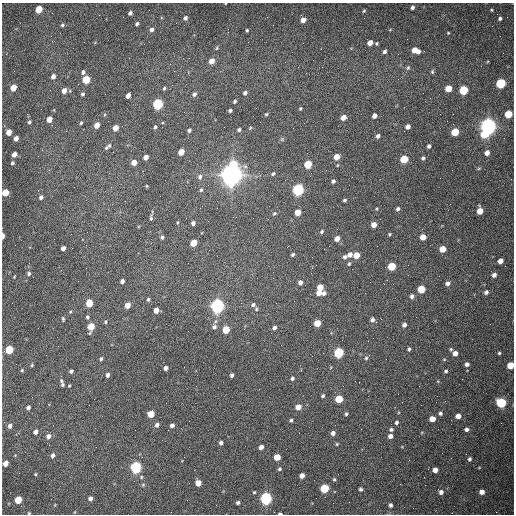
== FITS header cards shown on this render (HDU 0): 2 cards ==
NAXIS1  =                  512 /fastest changing axis
NAXIS2  =                  512 /next to fastest changing axis

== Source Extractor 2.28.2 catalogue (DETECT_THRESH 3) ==
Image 512 x 512 px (HDU 0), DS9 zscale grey, 1 PNG px = 1 image px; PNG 516 x 516 px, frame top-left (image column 1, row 512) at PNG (2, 3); no overlay
Background 1500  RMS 22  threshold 67.3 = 3 sigma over >= 5 px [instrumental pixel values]
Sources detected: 216; all 216 listed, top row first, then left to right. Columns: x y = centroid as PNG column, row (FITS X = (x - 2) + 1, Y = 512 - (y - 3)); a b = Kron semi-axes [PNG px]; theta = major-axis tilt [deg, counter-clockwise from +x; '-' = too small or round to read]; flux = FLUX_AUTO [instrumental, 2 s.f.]
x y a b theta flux
412 7 4 3 - 3.8e+03
39 9 5 4 - 4.9e+04
491 10 5 4 - 1.7e+03
364 11 5 4 - 1.7e+03
130 13 4 4 - 4.4e+03
185 18 5 4 - 4.5e+03
500 18 5 5 - 3.5e+03
303 20 5 4 - 1.0e+04
137 24 5 4 - 3.1e+03
62 25 5 4 - 2.7e+03
152 30 5 5 - 4.9e+03
247 31 3 3 - 2.4e+03
448 33 3 3 - 1.3e+03
51 36 2 2 - 1.3e+03
370 43 5 4 - 1.1e+04
376 43 4 4 - 2.1e+03
217 48 6 4 82 2.0e+03
321 49 2 2 - 8.2e+02
415 50 7 5 -16 1.9e+04
384 51 4 4 - 4.0e+03
212 61 5 5 - 1.3e+04
408 68 6 5 - 2.7e+03
83 72 5 4 - 4.5e+03
432 72 6 5 - 2.5e+03
53 76 4 4 - 8.1e+03
86 79 5 4 - 6.4e+04
501 83 5 5 - 1.4e+05
13 88 5 4 - 3.0e+04
164 88 4 3 - 2.2e+03
448 89 5 5 - 3.3e+04
463 90 5 5 - 9.6e+04
64 91 5 4 - 1.0e+04
245 93 5 4 - 4.1e+03
83 94 5 4 - 2.7e+03
105 94 2 2 - 7.6e+02
194 94 5 4 - 4.7e+03
128 95 5 4 - 9.6e+03
235 101 4 3 - 2.5e+03
158 104 5 5 - 2.6e+05
300 108 4 4 - 1.8e+03
230 110 4 3 - 2.7e+03
266 114 5 4 - 1.9e+03
508 114 5 5 - 5.0e+04
374 116 4 4 - 7.8e+03
343 117 5 4 - 1.5e+04
49 119 5 4 - 1.7e+04
29 122 4 3 - 2.8e+03
81 123 4 3 - 1.9e+03
97 125 5 4 - 1.6e+04
408 126 4 4 - 7.2e+03
488 126 6 6 - 1.1e+06
155 127 4 3 - 2.4e+03
115 128 5 4 - 2.0e+04
250 128 5 3 - 1.5e+03
293 128 2 2 - 7.2e+02
189 130 4 3 - 3.6e+03
239 130 4 4 - 3.4e+03
9 132 5 4 - 2.0e+04
455 132 5 5 - 5.5e+04
484 134 6 5 - 4.6e+04
378 136 4 4 - 4.6e+03
16 138 4 4 - 9.5e+03
282 139 6 5 - 2.2e+03
109 145 5 4 - 2.0e+03
429 146 4 4 - 3.8e+03
106 148 6 5 - 2.6e+03
181 152 5 4 - 2.6e+04
487 153 5 5 - 8.3e+03
14 154 5 4 - 1.2e+04
146 157 4 4 - 9.9e+03
337 157 5 4 - 2.3e+04
423 158 4 4 - 3.1e+03
404 159 5 5 - 6.1e+04
134 162 4 4 - 1.5e+04
12 163 4 3 - 3.2e+03
308 164 5 4 - 6.9e+04
233 165 6 5 - 5.5e+04
338 165 4 3 - 1.2e+03
479 168 6 3 19 1.7e+03
273 174 5 4 - 2.6e+03
232 175 8 7 - 2.2e+06
200 177 7 6 - 4.3e+03
333 181 4 3 - 3.7e+03
147 186 4 3 - 1.5e+03
201 190 6 5 - 2.6e+03
298 190 5 5 - 3.5e+05
5 192 5 4 - 4.3e+04
41 197 5 4 - 4.2e+03
345 200 3 3 - 2.6e+03
398 209 5 4 - 3.7e+03
480 211 5 5 - 2.1e+04
298 212 5 4 - 2.3e+04
274 213 6 4 46 2.3e+03
151 217 10 4 85 3.1e+03
178 222 4 3 - 1.4e+03
193 223 4 4 - 4.6e+03
374 225 4 4 - 1.4e+04
322 231 5 4 - 2.6e+03
390 234 4 3 - 1.8e+03
3 236 5 2 - 1.3e+04
162 237 4 4 - 3.3e+03
423 237 5 4 - 1.8e+04
337 239 5 4 - 1.3e+04
194 243 5 4 - 3.5e+04
63 248 4 4 - 7.8e+03
443 249 5 5 - 2.6e+04
293 255 5 4 - 2.9e+03
350 255 6 5 - 7.5e+03
356 255 5 4 - 2.2e+04
345 257 5 4 - 4.5e+03
500 261 5 4 - 1.0e+04
349 264 5 3 - 2.2e+03
392 266 5 5 - 6.6e+04
29 273 6 5 - 3.5e+03
494 275 4 4 - 6.4e+03
14 277 5 3 - 1.3e+03
122 281 4 4 - 5.7e+03
300 282 5 5 - 6.8e+03
448 283 5 5 - 6.1e+03
320 287 5 5 - 2.6e+04
421 289 5 5 - 4.9e+04
486 292 5 4 - 3.8e+03
319 293 5 4 - 1.3e+04
324 293 5 5 - 4.9e+03
412 296 5 5 - 5.4e+03
148 299 4 3 - 2.4e+03
89 303 5 4 - 4.5e+04
276 303 2 2 - 9.8e+02
127 305 5 4 - 1.6e+04
253 305 6 5 - 4.7e+03
217 306 6 5 - 7.2e+05
256 309 6 5 - 2.5e+03
156 310 5 4 - 1.3e+04
70 312 5 3 - 1.6e+03
87 317 5 4 - 2.8e+03
63 319 5 3 - 2.0e+03
381 319 3 2 - 9.9e+02
372 320 5 4 - 4.8e+03
105 322 5 4 - 2.1e+03
317 323 5 5 - 2.9e+04
404 325 4 4 - 5.6e+03
91 326 6 4 72 4.2e+04
214 327 7 7 - 5.0e+03
274 328 5 5 - 4.5e+03
226 330 5 5 - 3.7e+04
409 349 4 3 - 2.9e+03
451 349 5 4 - 2.0e+03
9 350 5 4 - 8.2e+04
338 353 5 5 - 1.7e+05
455 353 5 5 - 9.2e+03
499 353 4 4 - 2.1e+03
366 358 5 5 - 2.3e+03
101 359 4 4 - 2.7e+03
467 364 5 5 - 4.7e+03
32 365 4 4 - 1.8e+03
510 365 5 5 - 3.1e+04
166 368 4 4 - 5.3e+03
22 370 4 3 - 2.0e+03
71 371 4 3 - 3.7e+03
446 371 4 4 - 2.5e+03
107 375 4 3 - 5.2e+03
232 375 4 4 - 3.9e+03
292 378 4 4 - 3.4e+03
62 385 6 5 - 3.5e+03
69 386 3 3 - 1.3e+03
323 396 4 3 - 2.6e+03
339 399 5 5 - 6.6e+04
501 403 5 5 - 1.6e+05
298 407 5 4 - 1.7e+04
28 408 4 4 - 4.8e+03
440 413 4 4 - 3.2e+03
151 414 5 4 - 3.5e+04
346 414 4 3 - 2.5e+03
458 416 5 4 - 1.1e+04
432 419 5 4 - 1.9e+04
291 420 4 3 - 2.2e+03
189 421 2 2 - 5.9e+02
396 422 4 4 - 3.2e+03
157 425 5 5 - 4.8e+03
172 425 4 4 - 6.3e+03
10 426 5 4 - 6.1e+03
391 429 5 4 - 2.9e+03
466 429 5 4 - 4.8e+03
35 432 5 4 - 6.9e+03
333 433 4 4 - 6.6e+03
48 436 6 5 - 6.9e+03
390 436 4 4 - 6.7e+03
221 443 4 4 - 4.9e+03
337 444 4 3 - 1.6e+03
261 447 4 4 - 7.6e+03
53 456 6 4 81 4.8e+03
277 457 5 4 - 3.1e+04
469 459 4 4 - 3.0e+03
5 463 5 4 - 1.4e+04
136 467 5 5 - 3.5e+05
280 469 4 4 - 2.3e+03
435 470 4 4 - 1.2e+04
35 474 4 4 - 1.4e+03
302 476 4 4 - 1.0e+04
141 477 5 5 - 2.1e+03
334 479 4 3 - 2.0e+03
198 483 5 4 - 2.3e+04
400 484 2 2 - 7.1e+02
324 488 5 5 - 1.0e+05
360 489 4 4 - 2.7e+03
254 492 4 4 - 1.6e+03
441 492 5 5 - 6.1e+03
482 492 5 4 - 1.0e+04
90 498 5 4 - 6.0e+03
266 498 5 5 - 4.3e+05
316 498 2 2 - 3.2e+03
18 500 5 4 - 4.8e+04
238 503 4 3 - 3.6e+03
390 505 5 4 - 4.1e+03
29 513 4 4 - 1.6e+03
280 513 4 3 - 2.7e+03
At the frame edge (FLAGS 8, measured only in part): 5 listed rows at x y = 5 192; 3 236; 510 365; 29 513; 280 513